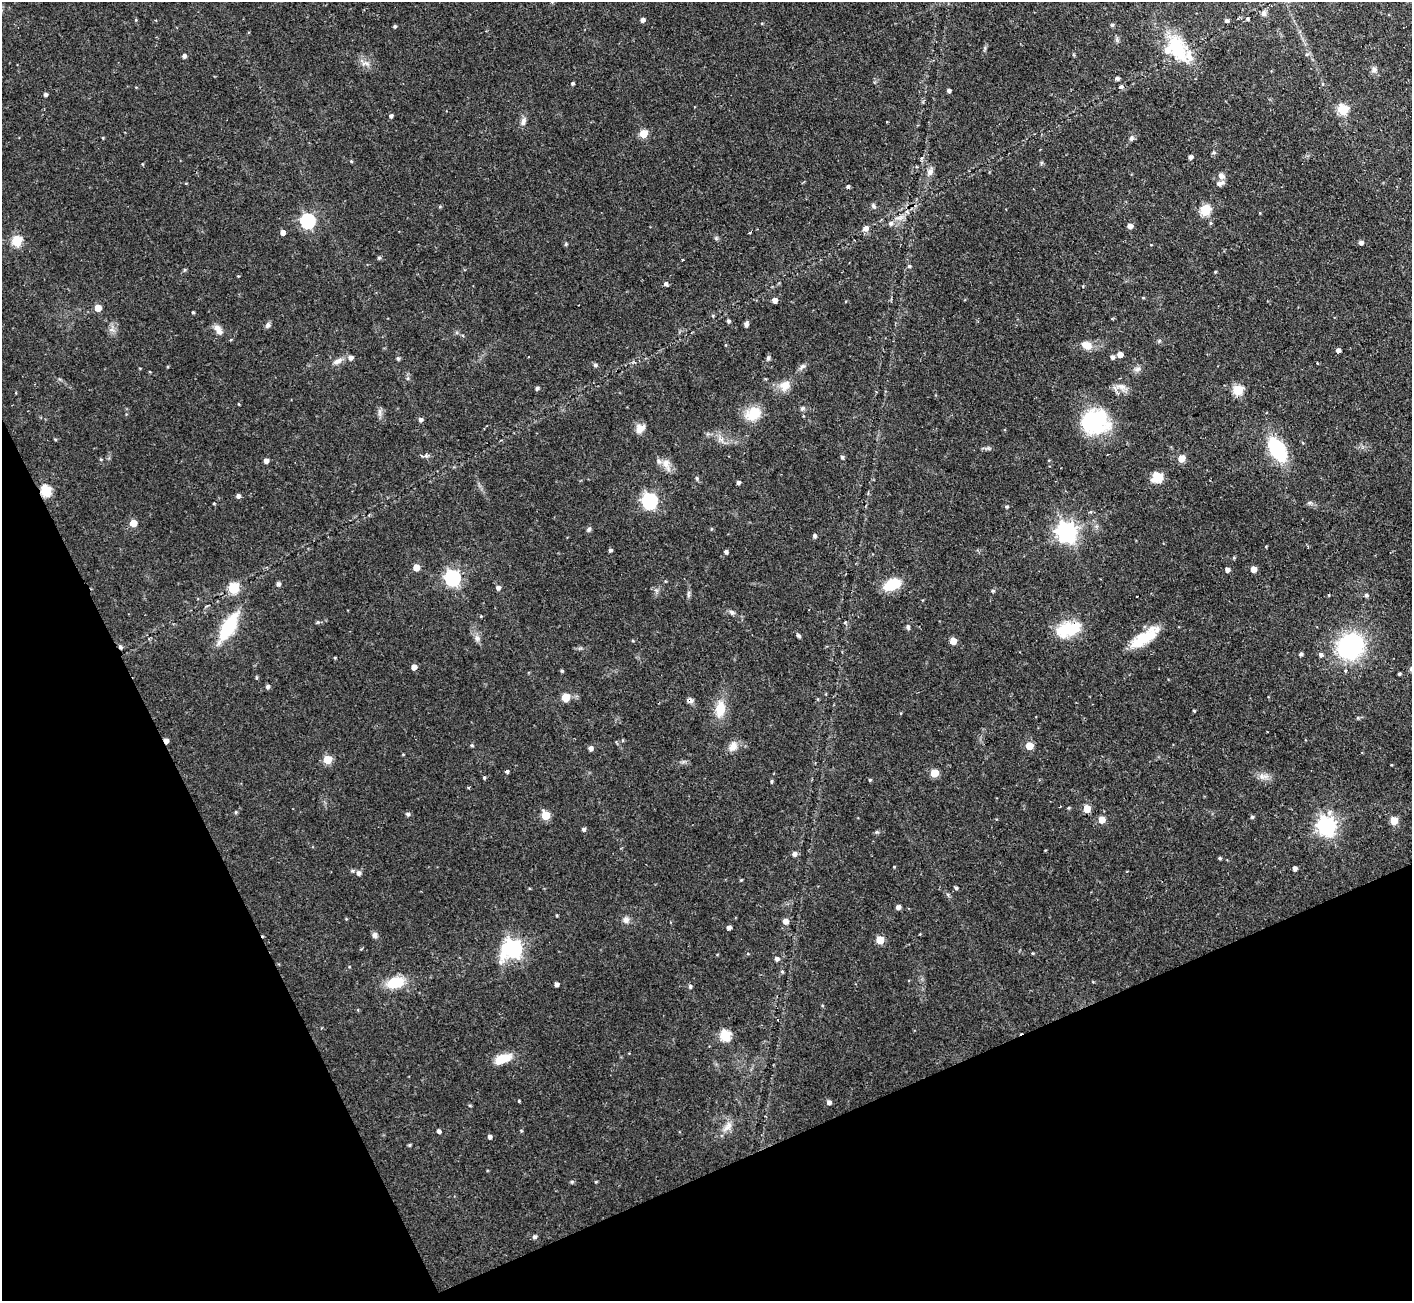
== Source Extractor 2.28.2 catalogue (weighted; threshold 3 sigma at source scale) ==
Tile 14 of 4 x 4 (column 2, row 4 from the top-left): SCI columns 1411-2820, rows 148-1446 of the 5641 x 5624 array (HDU 1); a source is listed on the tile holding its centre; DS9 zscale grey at full resolution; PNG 1414 x 1303 px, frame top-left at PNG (2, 2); no overlay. Shown black and unused: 22% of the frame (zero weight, under 2 of 3 exposures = <1% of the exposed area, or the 3 px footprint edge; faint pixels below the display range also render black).
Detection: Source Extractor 2.28.2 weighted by HDU 2 'WHT'; one run over the whole footprint, this tile lists its part. Background 0.0722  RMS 0.0059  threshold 0.0263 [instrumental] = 3 sigma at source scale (4.5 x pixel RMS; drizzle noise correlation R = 1.50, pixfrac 1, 0.05/0.05 arcsec/px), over >= 5 px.
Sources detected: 205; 1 inside a brighter object's white glare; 2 cosmic-ray / hot-pixel residue — not listed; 3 inside a brighter listed object's ellipse — not listed separately; the other 199 listed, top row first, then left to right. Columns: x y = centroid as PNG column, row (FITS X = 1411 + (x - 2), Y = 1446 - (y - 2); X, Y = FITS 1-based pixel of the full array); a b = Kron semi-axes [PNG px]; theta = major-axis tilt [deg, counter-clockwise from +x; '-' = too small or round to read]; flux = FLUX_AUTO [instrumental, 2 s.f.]
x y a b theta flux
1263 13 7 6 - 1.6
1248 19 4 3 - 0.75
642 20 5 4 - 2.4
1227 21 4 3 - 1.2
762 23 4 3 - 0.57
1112 25 5 5 - 0.8
395 26 4 3 - 1
1177 48 39 19 -67 31
1306 55 7 3 19 0.89
184 56 4 4 - 1.8
366 63 14 6 -1 2.8
1374 69 9 8 - 2.2
1117 78 4 4 - 1.7
573 83 3 3 - 1
1121 87 6 5 - 1.5
949 90 4 4 - 1.6
45 94 4 4 - 1.4
1342 109 5 5 - 34
391 116 4 4 - 1.5
523 121 10 7 70 2.7
643 134 5 5 - 17
103 138 4 3 - 0.48
1131 138 7 6 - 1.4
1214 152 7 5 16 0.98
1190 157 4 4 - 2
351 161 4 4 - 0.61
1041 163 6 4 71 0.79
930 172 10 8 56 2.9
1221 176 8 6 -47 2.7
186 183 4 2 - 0.42
1220 183 11 5 21 2.4
848 186 4 4 - 1.1
440 206 5 4 - 0.61
873 206 7 5 -61 1.4
1205 210 5 5 - 38
899 218 15 5 8 2.8
307 221 6 6 - 110
891 223 6 6 - 1.8
1210 223 6 4 90 0.76
1130 226 5 4 - 3.3
866 228 7 6 - 3.2
283 232 4 4 - 3.6
750 232 3 3 - 1.7
716 238 5 5 - 0.91
17 241 5 5 - 39
1361 242 5 4 - 2.1
379 258 5 4 - 1
683 260 3 2 - 1.1
909 266 4 4 - 0.92
184 270 5 3 - 0.69
1215 272 3 3 - 0.62
238 276 3 3 - 0.43
666 284 5 5 - 1.7
1143 298 5 3 - 0.47
775 300 6 5 - 2.7
98 308 5 5 - 7.9
193 312 3 3 - 0.74
713 315 5 3 - 0.67
729 321 5 4 - 1.1
746 324 5 4 - 2.3
268 325 8 6 70 1.6
112 330 9 4 6 1.5
218 330 15 8 -56 3.8
462 336 4 4 - 0.99
726 345 5 3 - 0.51
1086 345 14 11 -27 5.3
1338 350 4 4 - 2.1
1120 355 5 5 - 4.5
351 357 6 6 - 2.2
1112 357 5 4 - 2
398 358 4 4 - 1.1
768 358 7 5 80 1.3
338 361 14 7 26 3.5
595 365 5 5 - 1.3
802 367 11 6 49 1.9
1137 369 10 6 11 2
784 385 16 13 28 6.6
1122 386 14 8 -13 4.3
537 388 4 4 - 1.3
1238 390 5 5 - 36
239 404 4 3 - 0.45
802 408 7 6 - 1.2
380 412 10 5 -90 1.9
753 414 17 13 29 14
420 419 5 5 - 1.8
1095 422 31 27 1 45
640 429 12 9 41 4.9
55 439 5 3 - 0.58
1277 450 21 12 -59 49
842 457 4 4 - 1.3
1181 458 5 5 - 10
101 459 5 3 - 0.59
266 461 4 4 - 3.1
666 464 17 9 -67 5.1
1157 477 13 11 6 8.5
697 478 6 4 -68 0.96
738 482 4 3 - 1.5
45 491 6 5 - 42
238 496 5 4 - 1.8
649 501 7 6 - 140
214 503 4 3 - 0.52
1006 507 4 4 - 0.84
133 523 5 5 - 9.6
589 529 6 5 - 1.2
711 529 5 3 - 0.53
1066 532 7 7 - 340
814 536 4 4 - 1.6
610 550 4 4 - 1.1
726 552 4 4 - 1.6
416 567 5 5 - 7.5
1253 569 5 5 - 5.2
1227 570 4 4 - 2.3
452 578 7 6 - 160
278 584 5 5 - 1.8
892 585 17 10 24 18
233 588 6 5 - 35
498 588 5 5 - 2
993 591 5 4 - 1
688 594 11 4 79 1.4
1366 595 5 5 - 0.93
732 612 8 6 -32 1.7
481 616 3 3 - 0.52
228 627 35 13 60 32
908 627 6 5 - 1.2
1068 629 26 14 14 25
799 636 6 4 -43 1.1
1147 637 34 16 31 18
477 638 9 7 -64 2.4
953 641 5 5 - 8.5
1350 646 20 18 34 88
1301 654 4 4 - 1.4
1321 654 6 5 - 1.5
335 658 4 3 - 0.55
414 667 5 4 - 4.4
562 671 3 3 - 0.79
1345 671 5 4 - 0.75
1399 674 3 3 - 0.83
268 686 5 5 - 1.6
566 697 7 7 - 8
690 700 8 6 0 2
720 709 20 11 79 12
1194 711 4 3 - 0.55
1358 718 5 5 - 0.73
166 741 4 4 - 3.3
472 745 5 4 - 0.79
733 746 15 10 65 4.8
1029 746 5 5 - 11
590 748 5 5 - 2.6
327 759 5 5 - 19
1391 765 4 2 - 0.39
507 771 4 4 - 1.5
934 773 5 5 - 17
1263 776 15 7 1 3.8
484 777 4 3 - 0.72
870 780 4 4 - 0.67
772 781 6 3 89 0.77
468 787 3 3 - 0.9
1087 809 5 5 - 12
236 812 4 4 - 0.78
1329 812 8 7 - 2.4
408 814 4 4 - 1.3
545 815 5 5 - 22
1252 817 5 4 - 1.1
1102 820 5 5 - 9.2
1394 820 5 5 - 13
1326 826 7 7 - 270
584 829 4 4 - 1.3
794 854 6 5 - 2.3
1220 858 4 3 - 0.93
894 867 3 3 - 0.45
1294 868 4 4 - 2.5
359 873 6 5 - 2.2
741 880 4 3 - 0.57
956 888 4 4 - 0.98
898 907 4 4 - 2.5
557 915 3 3 - 0.61
626 920 8 8 - 2.8
785 921 6 5 - 3.4
729 928 4 4 - 2.5
375 935 8 6 -76 1.9
880 940 5 5 - 18
513 949 8 7 - 230
748 954 4 3 - 0.53
777 959 5 5 - 1.8
782 972 5 4 - 0.79
395 982 17 10 13 18
556 984 4 4 - 2.2
690 986 5 5 - 1.2
725 1035 6 5 - 40
503 1059 16 8 21 14
519 1101 3 3 - 0.62
829 1102 5 4 - 2.2
728 1126 18 8 52 4.7
439 1131 4 4 - 1.7
521 1131 4 4 - 0.58
489 1137 4 4 - 1.7
409 1145 6 3 70 0.64
596 1182 4 3 - 0.58
534 1237 5 5 - 1.5
Overlapping masked pixels (flux is a lower limit): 3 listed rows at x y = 45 491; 690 700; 166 741
Unlisted compact peaks at least as high as the median listed source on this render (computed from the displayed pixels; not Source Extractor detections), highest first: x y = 877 832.